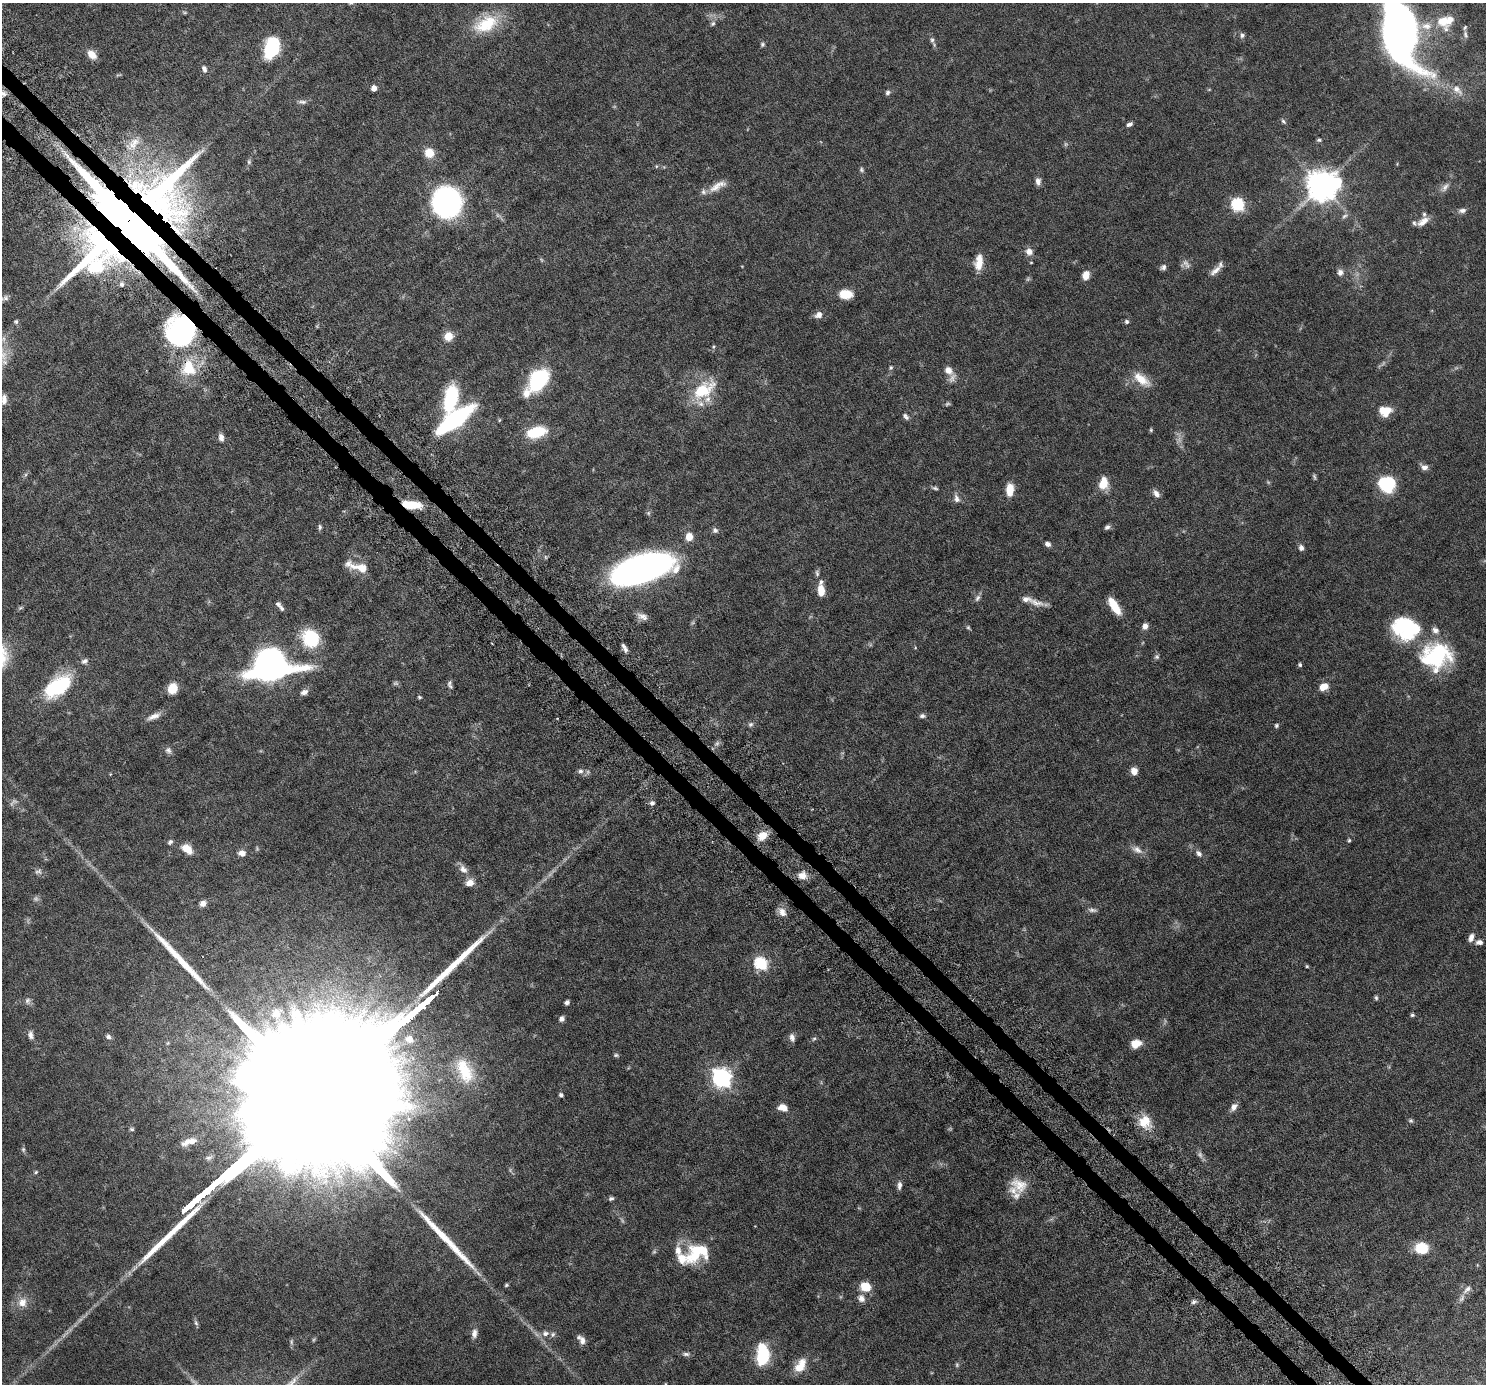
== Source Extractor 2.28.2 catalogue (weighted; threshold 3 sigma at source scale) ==
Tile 11 of 4 x 4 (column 3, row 3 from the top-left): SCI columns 3039-4522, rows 1727-3108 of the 6076 x 6075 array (HDU 1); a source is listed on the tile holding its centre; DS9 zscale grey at full resolution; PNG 1488 x 1386 px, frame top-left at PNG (2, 3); no overlay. Shown black and unused: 3% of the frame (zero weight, under 6 of 12 exposures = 4% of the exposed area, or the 3 px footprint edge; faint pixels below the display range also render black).
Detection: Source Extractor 2.28.2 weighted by HDU 2 'WHT'; one run over the whole footprint, this tile lists its part. Background 0.0542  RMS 0.0019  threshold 0.00759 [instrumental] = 3 sigma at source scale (4.09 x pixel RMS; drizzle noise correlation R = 1.36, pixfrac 0.8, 0.05/0.05 arcsec/px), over >= 5 px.
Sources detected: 229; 23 too faint to see at this stretch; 6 inside a brighter object's white glare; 5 long thin detections or spike segments (spike, bleed or trail) — not listed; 23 inside a brighter listed object's ellipse — not listed separately; the other 172 listed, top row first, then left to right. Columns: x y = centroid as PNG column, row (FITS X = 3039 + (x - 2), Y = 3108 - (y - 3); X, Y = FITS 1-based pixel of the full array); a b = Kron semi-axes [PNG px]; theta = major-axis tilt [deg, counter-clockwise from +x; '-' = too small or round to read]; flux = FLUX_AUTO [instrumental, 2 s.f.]
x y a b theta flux
351 3 7 4 30 0.21
1445 22 25 20 15 4.9
486 24 36 20 27 6.6
713 24 8 5 49 0.38
1465 34 13 5 -79 0.54
1242 35 7 6 - 0.44
1400 37 41 31 -85 88
932 40 7 5 89 0.4
762 44 6 5 - 0.3
271 48 22 15 73 8.4
92 55 11 7 -45 1.6
204 69 10 6 -68 0.59
374 88 5 5 - 1.2
1457 90 19 10 -46 1.8
3 93 8 7 - 0.58
888 93 7 6 - 0.42
302 102 12 5 -2 0.54
1283 121 9 5 -50 0.33
1129 124 8 4 20 0.47
1319 140 6 4 0 0.28
429 153 11 10 - 2.3
656 166 5 3 - 0.17
861 170 7 5 -58 0.3
1038 181 9 6 -84 0.72
718 186 25 9 30 1.8
1322 186 10 10 - 280
1445 187 16 7 51 0.97
164 193 112 89 61 330
447 202 20 18 -83 46
1237 205 7 6 - 21
1462 210 10 6 8 0.69
1345 216 10 5 32 0.46
128 221 20 17 -41 3600
1423 221 17 8 35 1.4
1029 252 9 8 - 1.1
979 262 18 8 83 2.4
1031 262 4 3 - 0.13
1163 267 7 6 - 0.48
1215 271 20 7 43 1.2
1340 272 9 8 - 0.69
1086 275 10 7 73 1.5
845 294 12 8 -3 3.4
819 315 9 8 - 0.95
16 321 6 6 - 0.31
1127 322 5 5 - 0.37
181 331 24 21 81 42
448 336 10 10 - 1.9
188 368 25 23 -73 6.3
891 368 6 5 - 0.27
948 370 9 7 -46 1.2
1142 379 25 11 -38 2.8
538 380 24 16 55 13
703 390 36 19 36 6.4
451 398 29 13 78 10
4 399 13 7 88 0.95
1385 411 12 9 -6 3
906 416 10 6 -50 0.5
455 420 33 11 37 25
499 420 5 4 - 0.18
1151 430 6 4 71 0.21
536 432 23 12 15 5.8
221 437 10 6 -82 0.79
1424 467 10 7 -24 0.78
1314 477 8 4 -72 0.27
1103 483 13 9 80 3.1
1385 484 14 10 -54 11
935 488 9 4 -13 0.34
1010 490 14 8 87 2.3
1156 493 10 6 -50 0.85
957 499 11 7 -72 0.81
411 505 18 7 -6 4.8
648 513 6 6 - 0.3
320 527 7 4 90 0.33
1107 527 7 5 32 0.47
715 530 7 7 - 0.5
689 536 9 8 - 1.7
1047 544 7 5 -23 0.59
1301 548 7 6 - 0.58
360 568 29 11 -13 2.4
641 569 45 17 18 120
817 573 9 5 -88 0.41
821 590 13 7 -86 2.1
977 598 10 6 63 0.52
1036 603 23 8 -14 1.6
278 604 7 6 - 0.4
1114 606 18 7 -58 4
642 616 15 8 -17 1
1406 625 35 19 10 9.5
1145 626 7 6 - 0.84
968 627 7 5 -51 0.26
310 638 21 18 -57 7.4
625 650 9 7 -70 0.62
1436 656 35 29 12 15
84 661 10 6 25 0.56
270 665 32 21 3 72
1300 665 5 4 - 0.3
449 683 10 6 68 0.46
57 687 29 20 40 11
1323 687 9 6 27 2.2
172 688 10 8 73 3.1
304 692 10 7 23 0.73
419 697 6 4 -16 0.23
922 716 7 5 -2 0.44
751 724 7 6 - 0.39
1276 725 6 5 - 0.29
168 750 9 8 - 0.57
580 771 7 7 - 0.54
1134 771 7 6 - 1.5
652 803 6 6 - 0.46
762 836 13 9 36 2.1
1349 840 5 4 - 0.24
170 842 7 6 - 0.38
187 849 11 7 -38 2.5
1137 850 17 8 -29 1.2
242 853 9 7 -5 0.97
1199 853 9 6 -49 0.61
463 869 13 9 -47 1.1
802 875 11 9 5 1.2
470 883 10 8 21 1.3
203 903 7 6 - 0.92
1092 910 12 5 -7 0.5
782 912 13 9 -65 1.1
1471 937 10 6 68 0.86
1479 942 8 6 4 0.71
760 963 7 6 - 19
1307 966 4 4 - 0.19
1376 998 6 4 -87 0.27
28 1001 11 8 -86 0.61
567 1002 5 4 - 0.44
276 1013 13 11 56 2
1412 1015 4 4 - 0.27
562 1019 6 6 - 0.55
31 1035 12 7 -75 0.75
108 1037 7 6 - 0.48
792 1037 10 6 -77 0.7
814 1038 7 5 60 0.28
168 1043 6 5 - 0.23
1136 1044 11 8 18 1.9
616 1055 7 5 -14 0.27
465 1071 37 21 -66 6.6
721 1078 8 7 - 71
561 1095 4 4 - 0.45
1234 1107 10 7 56 0.9
783 1108 10 7 -15 1.5
409 1119 8 7 - 0.69
1411 1121 6 6 - 0.28
1145 1122 17 16 - 3.2
132 1129 6 5 - 0.27
189 1142 21 8 19 1.8
23 1149 7 5 -90 0.3
36 1172 6 4 38 0.23
899 1185 10 6 84 0.66
1019 1185 23 17 -33 2.9
611 1198 7 5 17 0.35
1421 1248 10 9 - 6.1
698 1252 30 18 28 7.9
506 1285 5 4 - 0.22
865 1287 10 9 - 3.1
1467 1289 13 7 43 0.83
861 1298 11 9 -57 0.96
22 1302 13 12 - 1.8
1194 1302 7 5 27 0.42
196 1323 8 5 -60 0.32
474 1333 14 8 81 0.93
545 1333 9 8 - 0.83
581 1340 12 6 -50 0.89
291 1342 10 4 86 0.29
763 1352 14 10 -67 8.1
686 1354 11 5 -1 0.48
800 1365 19 11 58 2.6
957 1365 7 5 -77 0.28
665 1384 5 3 - 0.13
Overlapping masked pixels (flux is a lower limit): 5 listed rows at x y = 164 193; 128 221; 181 331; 188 368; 411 505
Isophote crosses this tile's border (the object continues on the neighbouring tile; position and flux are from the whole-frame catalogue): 3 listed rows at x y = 351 3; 3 93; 665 1384